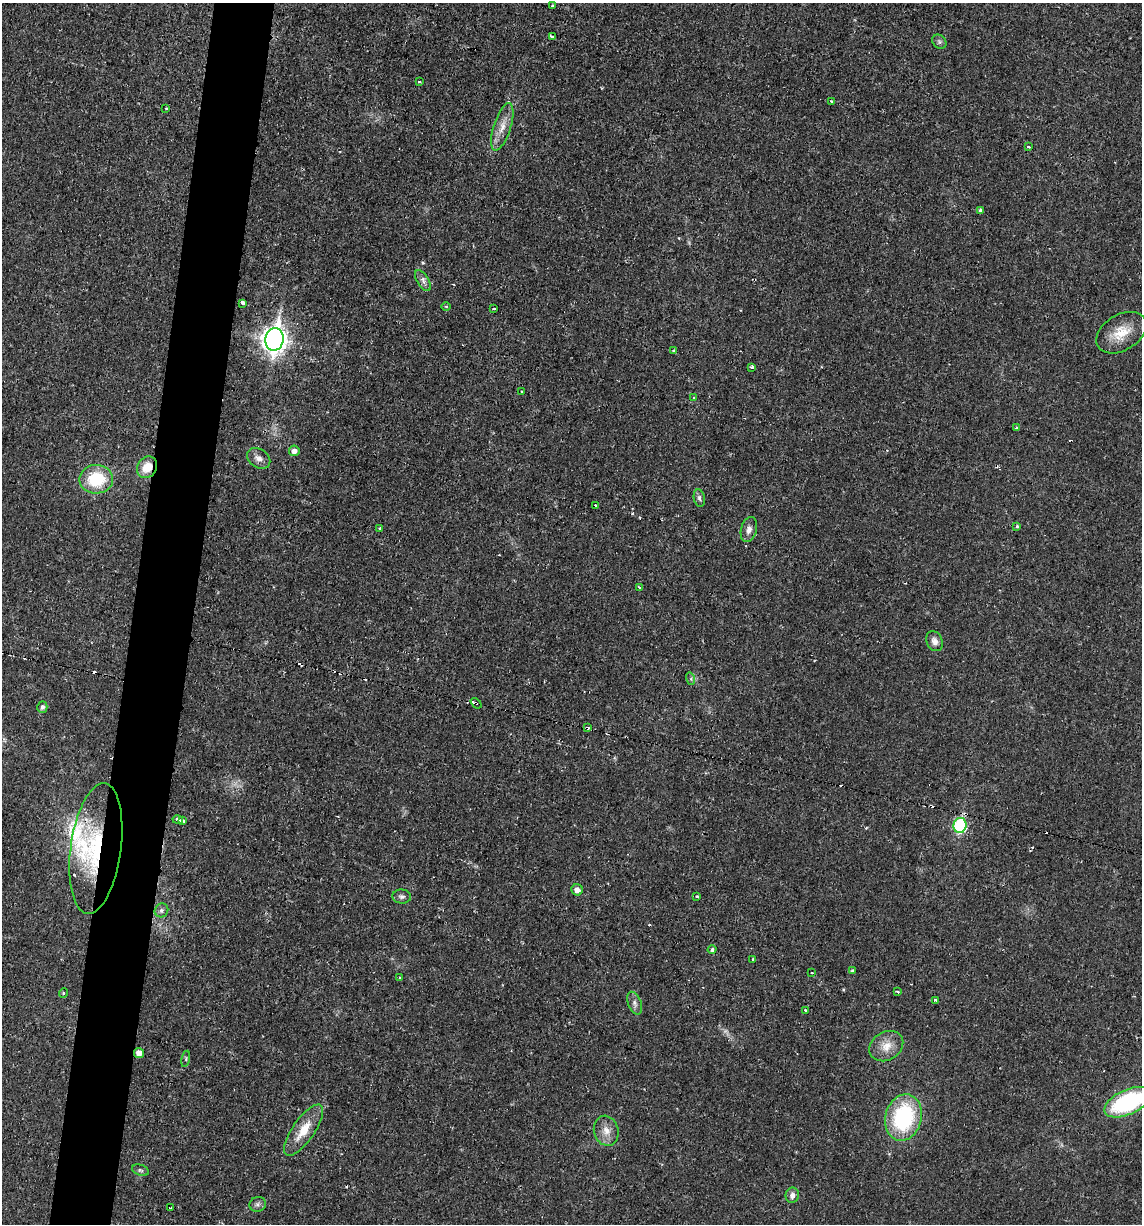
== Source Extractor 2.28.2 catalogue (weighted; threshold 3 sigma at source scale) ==
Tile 7 of 4 x 4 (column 3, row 2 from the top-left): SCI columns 2393-3532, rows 2445-3666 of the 4907 x 4888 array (HDU 1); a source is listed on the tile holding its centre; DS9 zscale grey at full resolution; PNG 1144 x 1226 px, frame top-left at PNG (2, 3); each listed source drawn as its Kron ellipse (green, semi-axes under 4 px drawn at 4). Shown black and unused: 5% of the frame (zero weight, under 2 of 3 exposures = <1% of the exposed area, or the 3 px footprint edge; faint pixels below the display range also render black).
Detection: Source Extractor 2.28.2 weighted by HDU 2 'WHT'; one run over the whole footprint, this tile lists its part. Background 0.0287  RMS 0.0049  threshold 0.0221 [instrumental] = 3 sigma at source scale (4.5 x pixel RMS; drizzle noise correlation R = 1.50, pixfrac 1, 0.05/0.05 arcsec/px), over >= 5 px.
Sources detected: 80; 13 cosmic-ray / hot-pixel residue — neither listed nor drawn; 3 inside a brighter listed object's ellipse — not listed separately; the other 64 listed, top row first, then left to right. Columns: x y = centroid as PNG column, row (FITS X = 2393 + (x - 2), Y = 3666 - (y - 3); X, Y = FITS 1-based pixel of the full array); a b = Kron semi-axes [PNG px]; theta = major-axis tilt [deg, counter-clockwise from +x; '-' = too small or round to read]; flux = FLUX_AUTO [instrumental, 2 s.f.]
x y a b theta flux
552 6 3 3 - 2
552 37 4 3 - 1.4
939 42 8 6 -47 1.1
419 82 3 3 - 0.81
831 101 3 3 - 1.1
166 108 3 3 - 0.76
502 127 25 8 72 6.1
1028 147 4 3 - 1.5
981 210 4 3 - 2.7
423 281 12 5 -58 1.9
243 303 4 3 - 15
446 306 5 3 - 0.46
494 309 3 3 - 1.1
1121 333 27 18 32 12
274 339 11 9 80 410
673 351 4 3 - 0.74
752 367 4 3 - 1.7
522 392 3 2 - 0.58
693 398 4 3 - 1
1016 428 4 3 - 0.63
294 451 5 5 - 2.5
259 458 12 9 -33 2.8
147 467 11 9 55 7.8
96 479 17 14 2 22
699 498 9 5 -79 1.3
596 505 4 2 - 0.75
1017 526 4 4 - 0.75
380 528 3 3 - 1.4
749 530 13 8 76 3
640 587 3 3 - 4.7
934 641 10 8 -62 2.5
691 679 6 4 -73 0.76
476 703 6 3 -40 0.96
42 707 6 5 - 1.4
587 728 3 3 - 0.98
178 820 5 3 - 2.6
183 821 3 3 - 1.9
960 825 7 6 - 48
96 849 66 25 82 48
577 890 6 5 - 2.8
402 897 9 7 -4 1.6
697 897 3 3 - 1.1
161 910 7 6 - 1.6
712 949 4 4 - 1.5
753 959 3 2 - 0.56
852 971 3 3 - 1.1
812 973 3 2 - 1.3
399 978 3 3 - 1.1
897 992 4 3 - 0.88
63 993 5 3 - 0.52
935 1000 3 3 - 1.1
635 1003 12 6 -69 2.1
806 1010 3 2 - 0.64
886 1046 18 14 32 7.1
139 1053 5 5 - 3.5
186 1059 8 3 78 0.66
1128 1102 25 12 24 59
903 1118 23 18 76 50
304 1130 30 11 55 11
606 1131 15 12 -74 5.4
140 1170 9 5 -18 1.1
792 1195 8 6 79 2.3
258 1204 8 7 - 1.5
170 1208 3 2 - 0.46
Overlapping masked pixels (flux is a lower limit): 5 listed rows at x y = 147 467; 476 703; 587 728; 96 849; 139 1053
Isophote crosses this tile's border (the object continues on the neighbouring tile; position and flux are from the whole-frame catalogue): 1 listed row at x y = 1128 1102